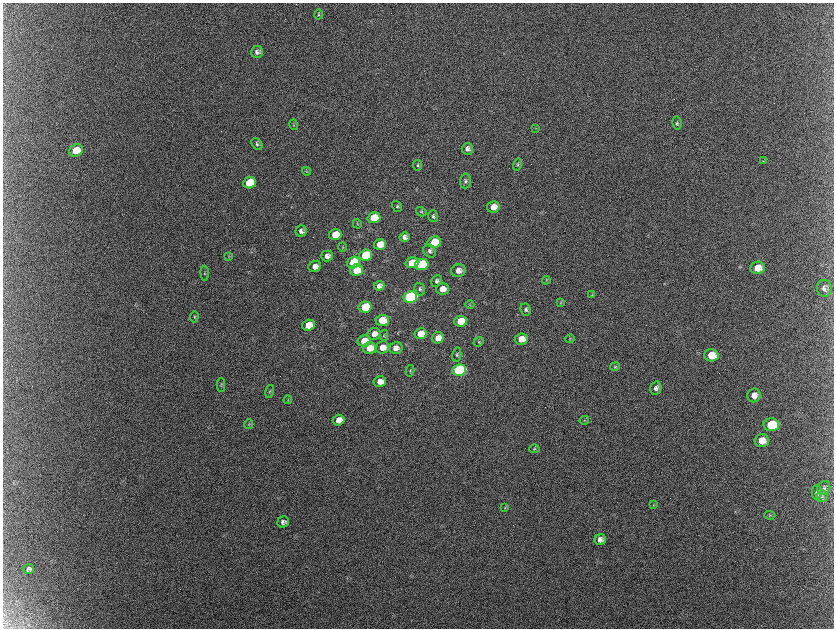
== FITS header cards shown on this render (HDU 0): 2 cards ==
NAXIS1  =                 1663 / length of data axis 1
NAXIS2  =                 1252 / length of data axis 2

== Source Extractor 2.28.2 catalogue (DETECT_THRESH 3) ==
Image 1663 x 1252 px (HDU 0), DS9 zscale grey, zoomed out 1/2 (1 PNG px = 2 x 2 image px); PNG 836 x 630 px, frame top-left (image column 2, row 1251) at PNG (3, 3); each listed source drawn as its Kron ellipse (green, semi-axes under 4 px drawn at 4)
Background 2130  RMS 31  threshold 94.3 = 3 sigma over >= 5 px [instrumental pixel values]
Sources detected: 102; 11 cannot appear on this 1/2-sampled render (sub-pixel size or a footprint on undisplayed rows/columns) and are neither listed nor drawn; the other 91 listed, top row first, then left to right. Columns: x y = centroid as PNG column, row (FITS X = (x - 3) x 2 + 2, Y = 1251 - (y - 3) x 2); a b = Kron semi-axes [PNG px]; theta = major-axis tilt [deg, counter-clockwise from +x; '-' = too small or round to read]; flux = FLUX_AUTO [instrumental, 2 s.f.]
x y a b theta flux
319 14 5 4 - 8.2e+03
257 52 6 6 - 2.1e+04
677 123 6 4 -80 1.2e+04
294 125 5 2 - 4.7e+03
536 128 3 2 - 3.8e+03
257 144 6 4 -54 1.3e+04
467 149 6 5 - 2.4e+04
76 150 7 6 - 1.9e+05
763 161 3 3 - 4.3e+03
418 165 5 4 - 1.1e+04
517 165 6 4 72 1.0e+04
306 171 4 4 - 6.9e+03
466 181 7 5 83 1.8e+04
249 183 6 5 - 2.6e+05
397 206 6 4 -54 1.2e+04
493 207 6 5 - 5.8e+04
421 212 5 4 - 8.8e+03
433 216 6 4 -75 1.4e+04
374 218 6 5 - 2.2e+05
357 224 5 3 - 6.8e+03
301 231 5 5 - 2.4e+04
335 235 6 5 - 1.5e+05
405 237 5 5 - 2.8e+04
434 242 6 5 - 1.9e+05
380 244 6 5 - 1.2e+05
342 247 4 3 - 5.2e+03
430 251 7 5 -52 2.0e+04
365 255 6 5 - 3.2e+05
228 256 4 3 - 4.7e+03
327 256 6 5 - 3.1e+04
353 262 7 5 19 3.0e+05
412 263 6 5 - 1.2e+05
422 264 7 5 13 5.1e+05
315 267 6 5 - 4.5e+04
758 268 7 6 - 8.0e+04
356 270 6 5 - 2.0e+05
458 270 7 6 - 4.8e+04
205 273 7 4 -86 9.1e+03
546 280 4 2 - 4.2e+03
437 281 6 5 - 1.9e+04
379 286 5 4 - 3.1e+04
824 288 8 7 - 3.0e+04
420 289 6 5 - 1.4e+04
442 289 6 5 - 6.8e+04
592 295 4 3 - 6.1e+03
410 297 7 5 12 1.5e+06
561 303 4 3 - 5.1e+03
470 305 4 3 - 5.8e+03
365 307 6 5 - 3.7e+05
526 310 6 5 - 1.6e+04
194 317 5 3 - 6.4e+03
382 320 6 5 - 1.5e+05
461 321 6 5 - 1.9e+05
309 325 6 5 - 1.5e+05
374 334 6 5 - 4.7e+04
421 334 6 5 - 1.2e+05
384 335 5 4 - 8.6e+03
438 338 6 5 - 5.9e+04
521 339 6 5 - 9.1e+04
570 339 5 4 - 7.8e+03
364 341 6 5 - 1.2e+05
479 342 5 4 - 9.2e+03
382 347 7 6 - 6.2e+04
369 348 6 5 - 1.2e+05
396 348 7 6 - 3.9e+04
457 355 7 4 79 1.2e+04
711 355 7 6 - 1.2e+05
615 367 5 4 - 9.0e+03
459 370 7 5 10 1.2e+06
410 371 6 3 78 7.6e+03
380 381 6 5 - 5.3e+04
221 385 7 2 89 6.1e+03
656 388 7 5 77 2.2e+04
270 391 7 2 77 6.0e+03
754 395 7 6 - 5.6e+04
288 400 4 3 - 4.8e+03
339 420 6 5 - 6.0e+04
584 420 5 3 - 5.3e+03
249 424 5 3 - 6.7e+03
771 425 8 6 -1 3.3e+05
762 440 7 6 - 7.3e+04
534 449 5 4 - 8.2e+03
824 488 7 6 - 1.9e+04
817 492 7 5 -89 1.6e+04
822 496 6 5 - 1.4e+04
653 505 3 2 - 3.5e+03
505 507 3 3 - 5.5e+03
770 515 5 4 - 8.9e+03
283 522 6 5 - 2.1e+04
600 540 5 5 - 3.2e+04
29 569 5 5 - 1.8e+04
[11 sub-pixel or undisplayed-footprint detections neither listed nor drawn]